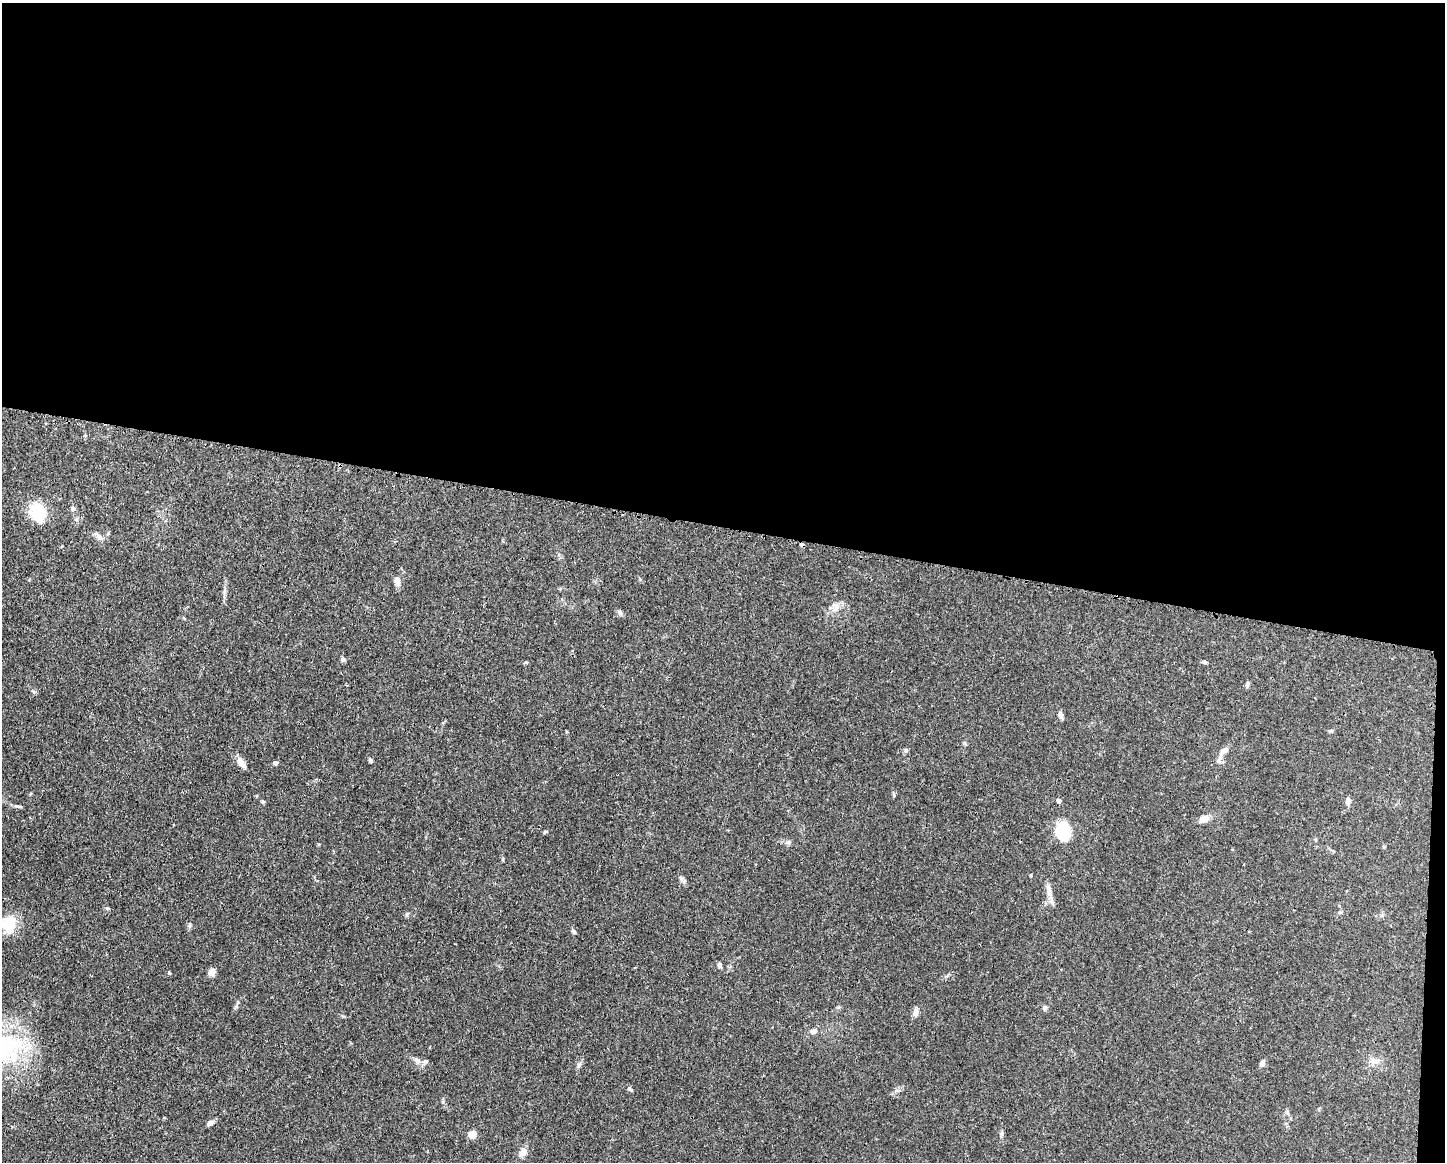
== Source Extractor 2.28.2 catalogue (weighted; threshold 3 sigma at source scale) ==
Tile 3 of 3 x 4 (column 3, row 1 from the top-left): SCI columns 3001-4443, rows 3486-4645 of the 4668 x 4652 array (HDU 1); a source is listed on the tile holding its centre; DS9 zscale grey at full resolution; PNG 1447 x 1164 px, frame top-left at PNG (2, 3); no overlay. Shown black and unused: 46% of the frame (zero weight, under 3 of 4 exposures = <1% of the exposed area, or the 3 px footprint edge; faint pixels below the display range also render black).
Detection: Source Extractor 2.28.2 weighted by HDU 2 'WHT'; one run over the whole footprint, this tile lists its part. Background 0.0443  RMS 0.0029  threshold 0.0129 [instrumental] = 3 sigma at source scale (4.5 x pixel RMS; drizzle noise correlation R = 1.50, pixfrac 1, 0.05/0.05 arcsec/px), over >= 5 px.
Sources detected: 51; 1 inside a brighter object's white glare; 1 cosmic-ray / hot-pixel residue — not listed; the other 49 listed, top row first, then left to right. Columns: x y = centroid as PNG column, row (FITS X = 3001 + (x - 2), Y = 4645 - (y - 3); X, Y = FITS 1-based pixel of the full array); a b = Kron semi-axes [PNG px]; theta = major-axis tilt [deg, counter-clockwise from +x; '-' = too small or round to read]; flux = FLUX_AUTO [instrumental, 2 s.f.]
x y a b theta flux
73 508 7 6 - 0.64
38 513 24 19 -70 8.7
108 533 8 3 45 0.34
99 537 10 7 -43 1.2
397 581 10 7 -75 1.8
224 591 9 4 71 0.66
836 607 14 6 -89 1.6
620 612 8 7 - 0.7
343 659 6 5 - 0.71
526 662 5 4 - 0.3
1204 662 7 4 -8 0.44
1247 684 8 5 69 0.58
1060 715 8 6 -71 0.93
1331 731 6 4 6 0.4
964 743 6 4 -89 0.39
906 750 6 4 19 0.43
1224 751 17 7 40 1.9
370 760 5 4 - 0.56
276 762 5 4 - 0.68
241 763 13 8 -52 2
894 794 8 3 -77 0.37
1059 800 5 4 - 1.1
1348 800 7 6 - 1.2
18 806 13 3 -8 0.62
1203 819 9 7 23 2.6
1063 831 11 9 -85 22
545 832 6 4 18 0.33
788 842 8 5 26 0.65
1031 875 4 3 - 0.23
682 879 10 4 -55 0.74
1049 891 22 7 -79 2.3
1340 912 6 4 18 0.37
8 924 17 13 34 8.8
574 931 7 5 -42 0.49
720 965 6 5 - 0.74
169 972 5 3 - 0.46
212 972 10 8 49 1.3
1045 1008 8 5 72 0.65
916 1012 11 6 80 1.2
813 1031 10 7 15 1.3
417 1060 12 6 -46 1.2
426 1061 7 5 14 0.62
1374 1061 15 7 -6 2
1262 1063 8 5 69 1
630 1089 8 4 -36 0.42
210 1123 9 6 26 1
1002 1133 6 6 - 0.6
472 1134 8 6 23 2.5
523 1152 12 8 53 1.7
Unlisted compact peaks at least as high as the median listed source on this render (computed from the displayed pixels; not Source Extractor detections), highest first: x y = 107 908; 263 802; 579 1065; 236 1007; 407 915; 33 691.